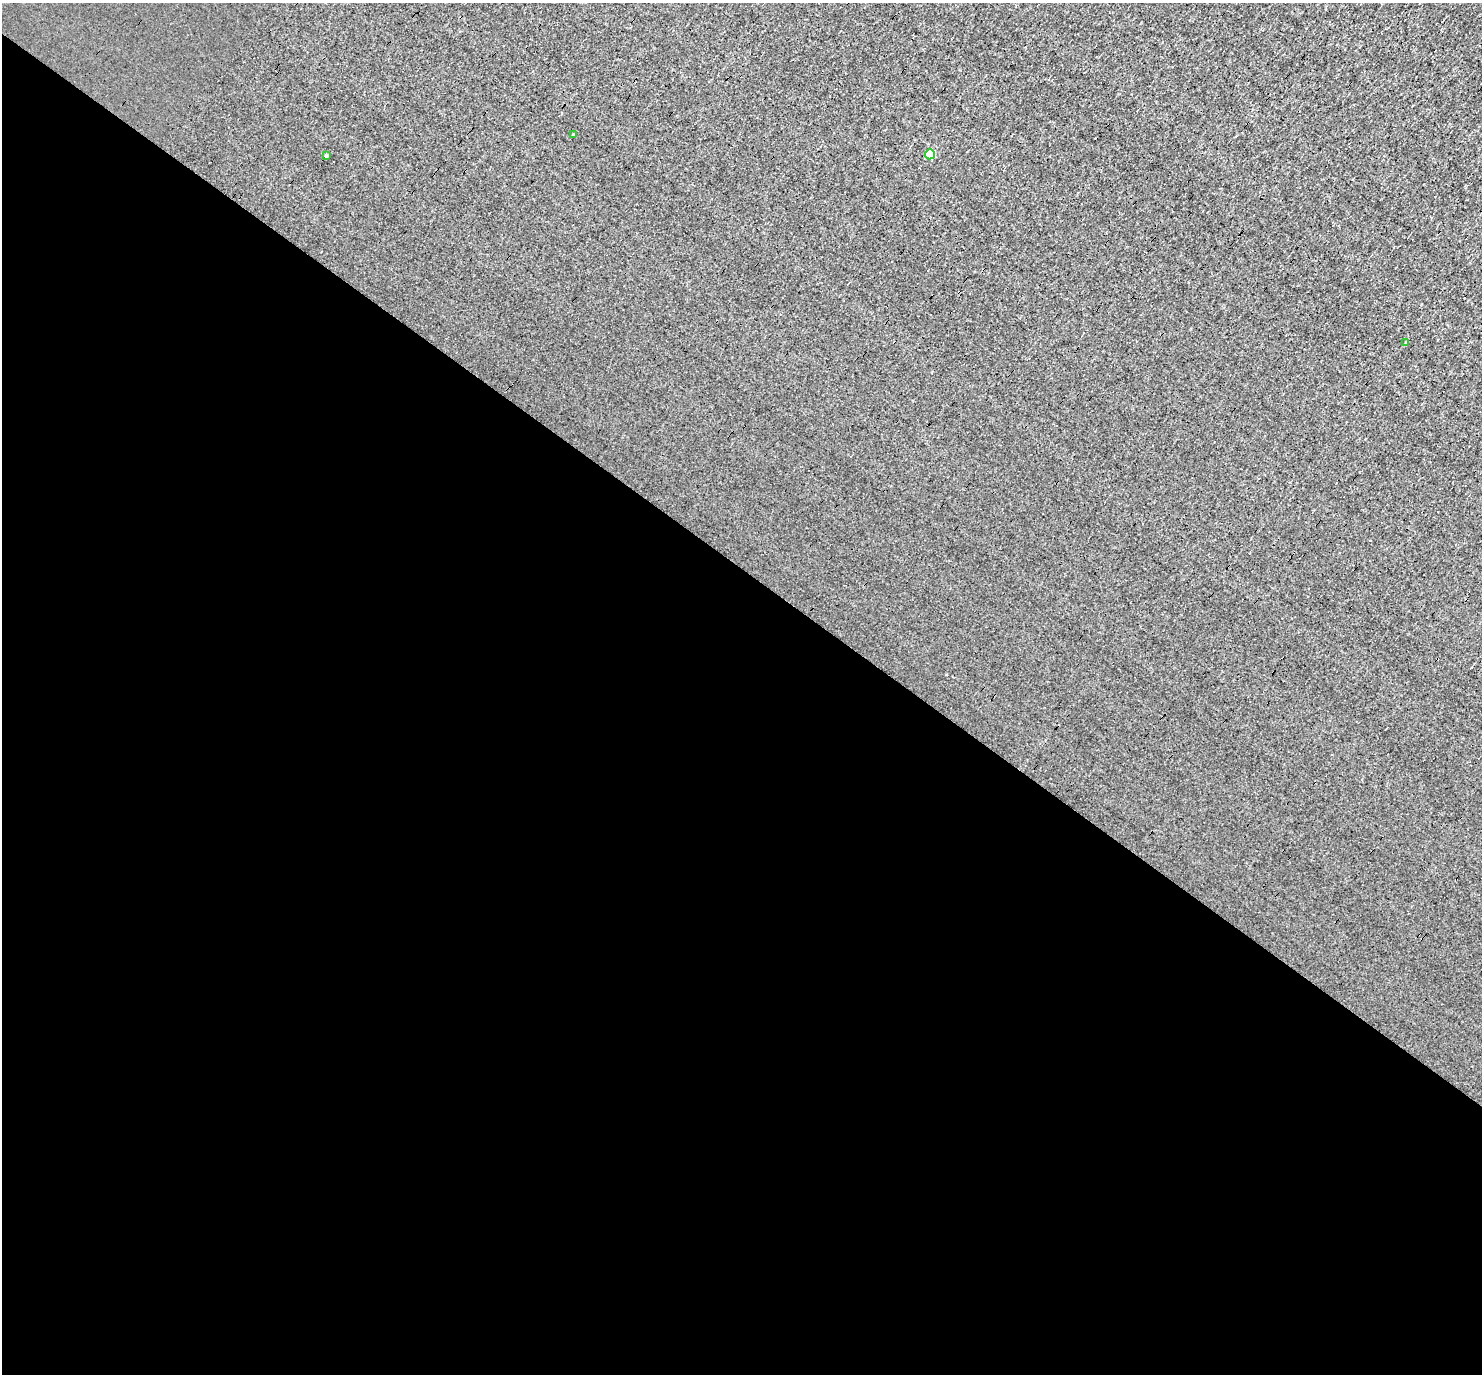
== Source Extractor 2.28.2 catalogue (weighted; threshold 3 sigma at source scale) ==
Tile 14 of 4 x 4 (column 2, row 4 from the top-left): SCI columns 1481-2960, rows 148-1519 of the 5920 x 5922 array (HDU 1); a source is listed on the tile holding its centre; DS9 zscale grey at full resolution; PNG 1484 x 1376 px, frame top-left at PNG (2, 3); each listed source drawn as its Kron ellipse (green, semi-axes under 4 px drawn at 4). Shown black and unused: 59% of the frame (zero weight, under 3 of 4 exposures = <1% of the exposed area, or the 3 px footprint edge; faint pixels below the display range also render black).
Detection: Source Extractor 2.28.2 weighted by HDU 2 'WHT'; one run over the whole footprint, this tile lists its part. Background 0.00285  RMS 0.048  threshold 0.216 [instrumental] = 3 sigma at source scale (4.5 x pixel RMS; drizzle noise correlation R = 1.50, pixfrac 1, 0.05/0.05 arcsec/px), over >= 5 px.
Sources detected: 4; all 4 listed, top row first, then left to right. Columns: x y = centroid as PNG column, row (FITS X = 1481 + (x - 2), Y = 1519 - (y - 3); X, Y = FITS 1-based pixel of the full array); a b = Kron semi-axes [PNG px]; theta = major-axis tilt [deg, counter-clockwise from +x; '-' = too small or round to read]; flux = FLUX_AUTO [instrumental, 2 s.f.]
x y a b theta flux
574 134 3 3 - 14
930 154 5 5 - 220
326 155 3 3 - 8.7
1406 342 4 4 - 3.8